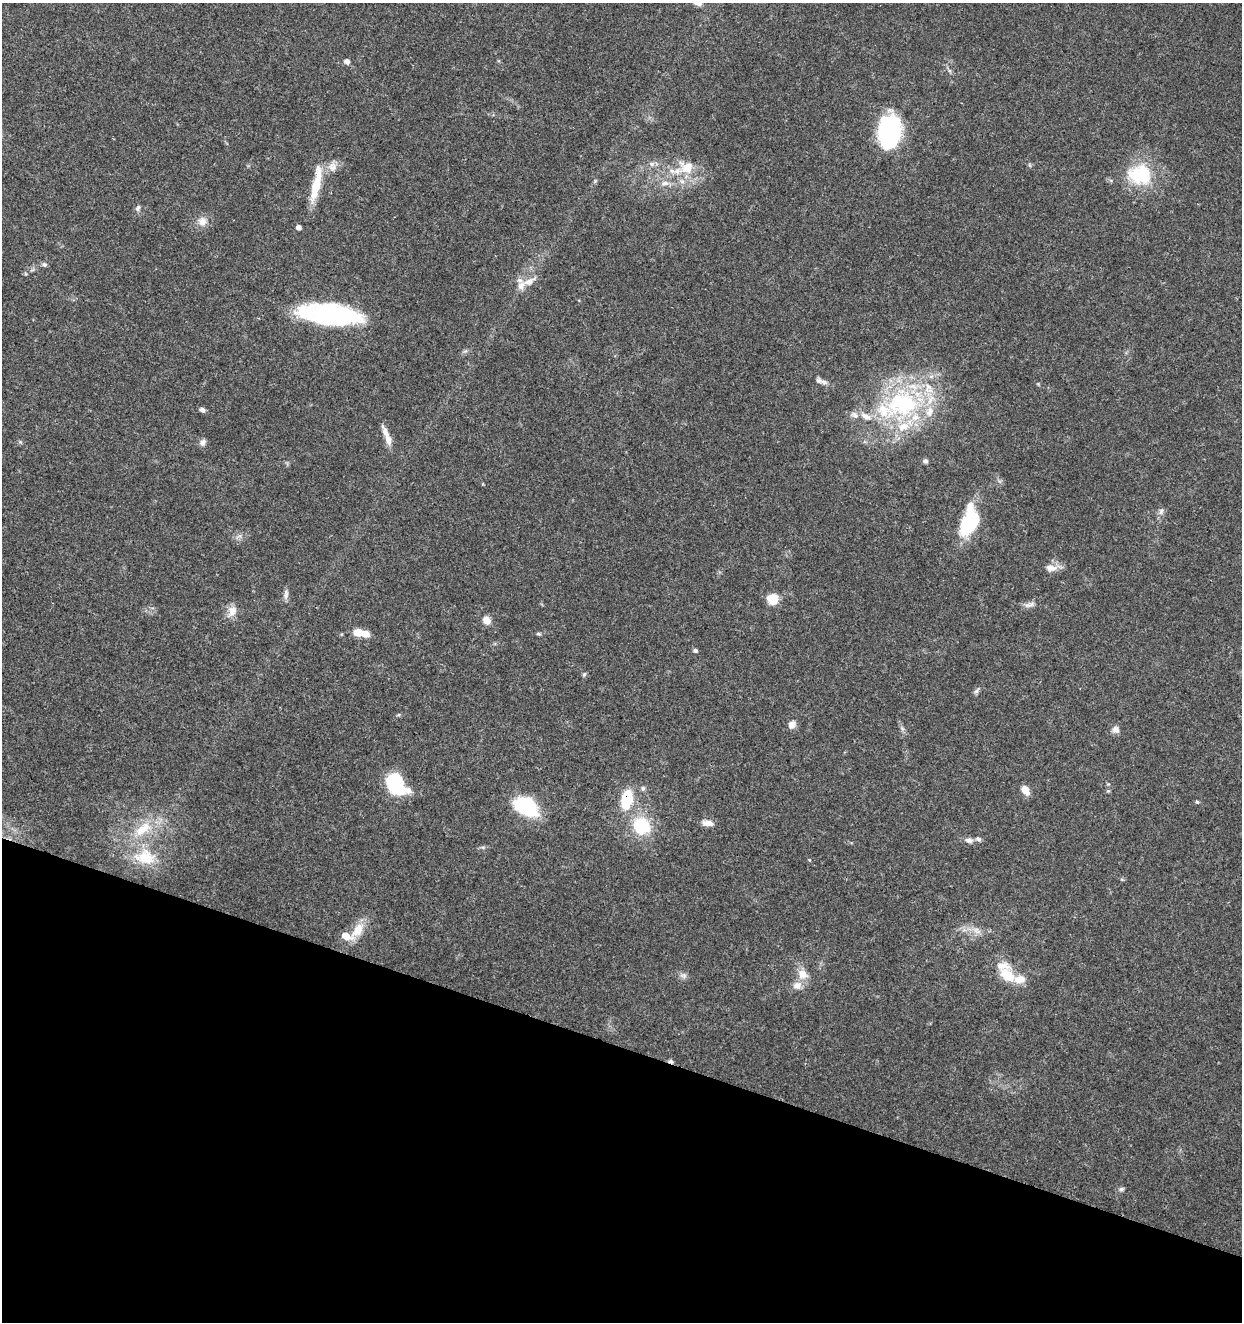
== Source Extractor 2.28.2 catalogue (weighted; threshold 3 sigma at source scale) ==
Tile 15 of 4 x 4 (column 3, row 4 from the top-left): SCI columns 2761-4000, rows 5-1324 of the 5462 x 5297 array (HDU 1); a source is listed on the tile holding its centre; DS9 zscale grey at full resolution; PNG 1244 x 1324 px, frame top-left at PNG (2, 3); no overlay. Shown black and unused: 21% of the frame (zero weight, under 3 of 5 exposures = <1% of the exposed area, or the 3 px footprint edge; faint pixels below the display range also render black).
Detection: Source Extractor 2.28.2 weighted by HDU 2 'WHT'; one run over the whole footprint, this tile lists its part. Background 0.0333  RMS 0.0025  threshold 0.0112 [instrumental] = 3 sigma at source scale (4.5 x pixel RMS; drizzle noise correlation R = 1.50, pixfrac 1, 0.0396/0.0396 arcsec/px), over >= 5 px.
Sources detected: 77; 2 inside a brighter object's white glare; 1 cosmic-ray / hot-pixel residue — not listed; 16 inside a brighter listed object's ellipse — not listed separately; the other 58 listed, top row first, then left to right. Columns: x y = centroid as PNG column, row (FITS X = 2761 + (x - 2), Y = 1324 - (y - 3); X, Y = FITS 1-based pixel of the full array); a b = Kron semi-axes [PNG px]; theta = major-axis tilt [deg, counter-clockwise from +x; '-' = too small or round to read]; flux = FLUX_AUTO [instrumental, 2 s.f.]
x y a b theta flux
347 61 5 5 - 1.4
889 133 30 19 87 37
651 164 9 6 -2 0.9
332 166 14 10 74 2.1
687 168 21 18 -15 6.7
1140 174 33 27 -6 14
595 181 5 5 - 0.32
665 183 13 6 5 1.5
316 185 46 9 78 7.4
138 208 9 6 62 0.67
203 221 13 13 - 2.2
298 227 4 4 - 1.2
44 264 7 6 - 0.55
529 281 19 10 28 2.7
333 316 61 23 -7 35
824 382 11 6 -13 0.98
905 404 44 39 83 35
202 410 6 5 - 1.1
866 416 18 9 -32 2.9
388 439 18 8 -74 2.3
203 442 9 8 - 0.98
925 461 6 5 - 0.62
483 484 5 3 - 0.2
1161 511 10 6 70 0.87
970 521 36 18 73 15
1051 568 17 10 -4 2.2
286 595 14 6 83 1
773 599 14 13 - 3.4
1027 605 15 6 31 1.1
232 611 15 11 76 2.3
486 620 9 7 -56 2.3
357 632 7 6 - 3.6
538 634 7 4 -8 0.39
695 650 5 4 - 0.63
584 674 7 5 68 0.4
976 691 10 5 54 0.65
792 725 9 8 - 1.6
902 728 7 5 -46 0.54
1115 730 9 9 - 1.3
396 784 20 14 -57 24
643 788 6 6 - 0.56
1025 790 11 7 -61 2.3
1108 791 5 5 - 0.29
627 799 22 12 79 8.9
1197 802 5 4 - 0.33
525 806 23 15 -28 20
708 823 15 7 -6 1.8
642 826 21 19 -38 11
143 829 31 14 38 7.9
969 840 10 7 -6 1.3
145 857 29 20 -6 9.1
809 860 5 3 - 0.22
358 930 27 12 56 4.6
977 931 14 7 -34 1.8
802 974 16 13 -81 3.1
1007 975 24 15 -42 6.3
683 976 10 7 -1 0.94
1121 1189 7 6 - 0.62
Overlapping masked pixels (flux is a lower limit): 1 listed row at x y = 627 799